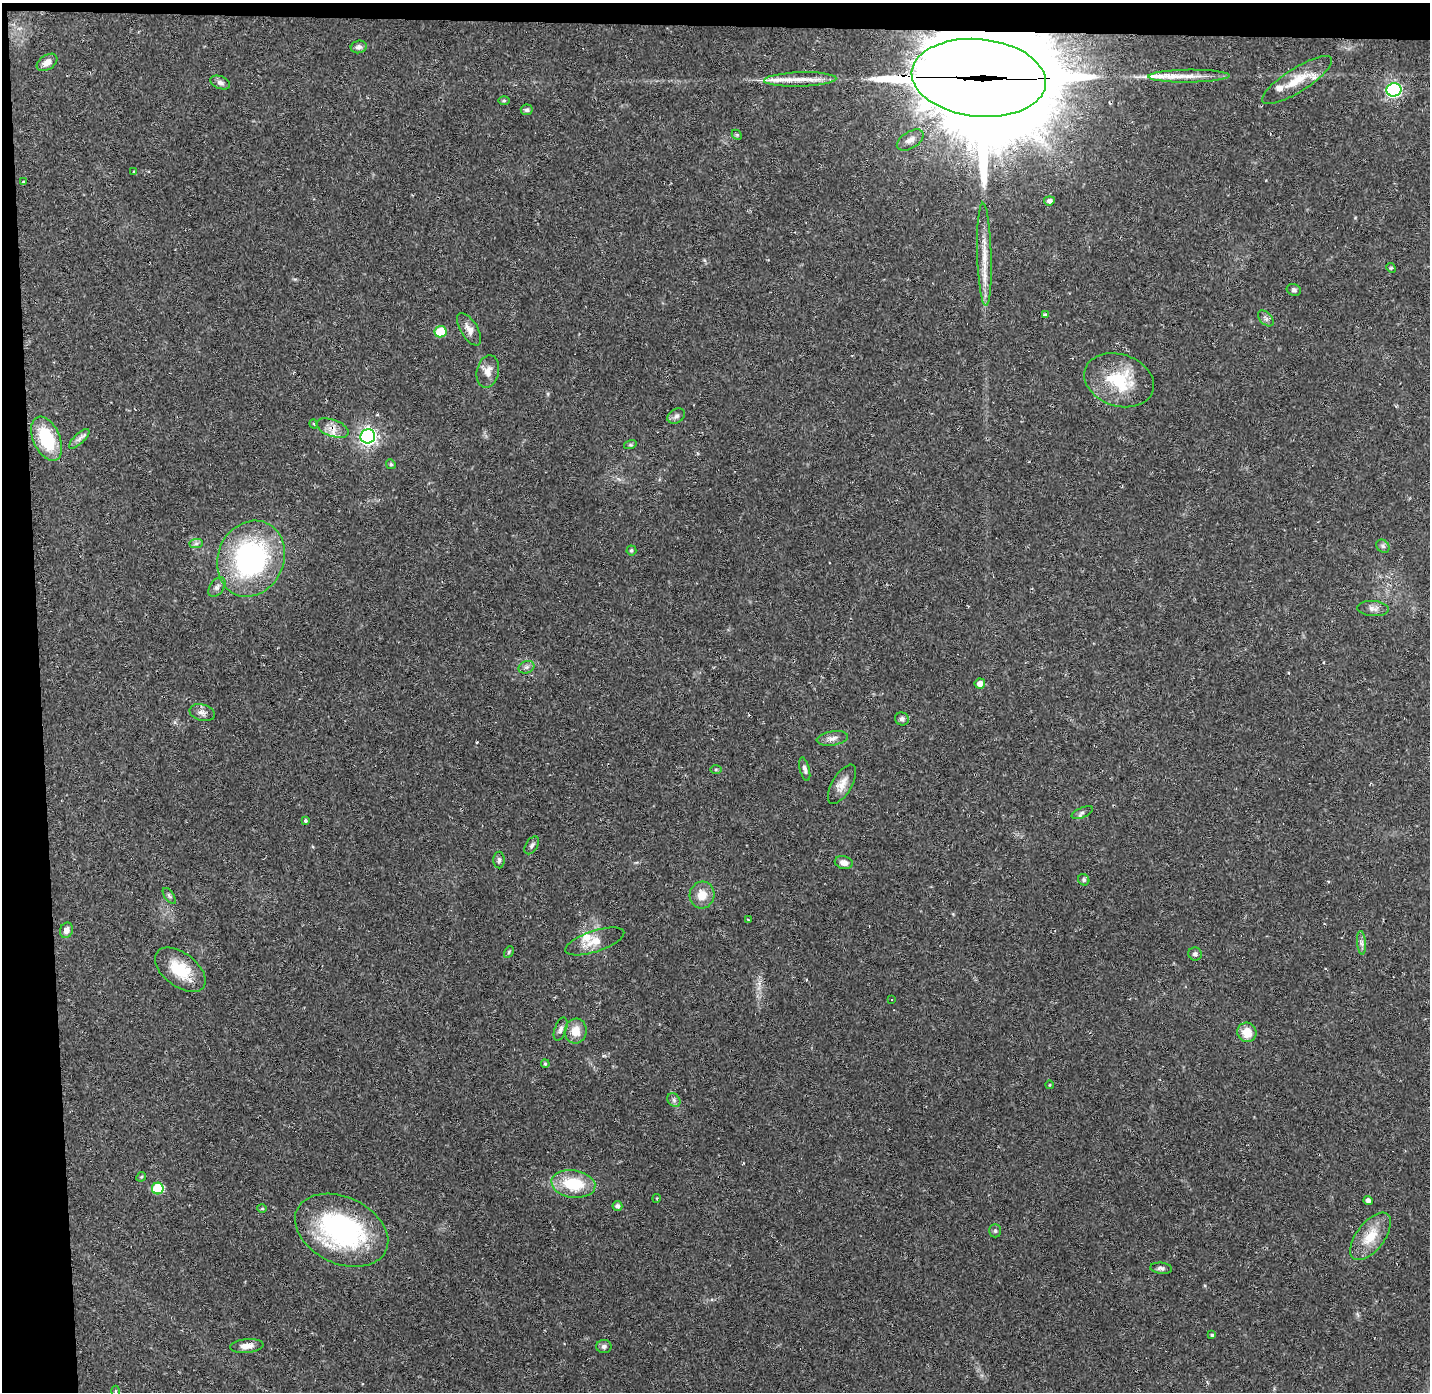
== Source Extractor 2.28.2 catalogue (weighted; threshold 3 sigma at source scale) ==
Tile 1 of 3 x 3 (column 1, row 1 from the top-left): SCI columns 1-1428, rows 2822-4211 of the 4285 x 4255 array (HDU 1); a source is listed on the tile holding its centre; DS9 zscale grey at full resolution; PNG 1432 x 1394 px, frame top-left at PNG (2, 3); each listed source drawn as its Kron ellipse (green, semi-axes under 4 px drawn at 4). Shown black and unused: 4% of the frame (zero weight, under 2 of 3 exposures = <1% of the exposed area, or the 3 px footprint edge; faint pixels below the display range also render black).
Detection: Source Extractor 2.28.2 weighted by HDU 2 'WHT'; one run over the whole footprint, this tile lists its part. Background 0.0807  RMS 0.0053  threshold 0.0238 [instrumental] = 3 sigma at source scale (4.5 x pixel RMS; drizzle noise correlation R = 1.50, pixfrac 1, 0.05/0.05 arcsec/px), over >= 5 px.
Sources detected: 91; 3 cosmic-ray / hot-pixel residue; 2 long thin detections or spike segments (spike, bleed or trail) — neither listed nor drawn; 3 inside a brighter listed object's ellipse — not listed separately; the other 83 listed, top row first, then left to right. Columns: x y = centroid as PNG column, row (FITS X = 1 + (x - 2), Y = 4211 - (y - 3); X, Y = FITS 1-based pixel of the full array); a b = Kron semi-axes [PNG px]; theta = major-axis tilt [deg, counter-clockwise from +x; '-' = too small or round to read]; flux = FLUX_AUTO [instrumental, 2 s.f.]
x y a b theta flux
359 47 8 6 14 1.8
47 62 11 7 33 3.5
1189 76 41 6 1 8.8
979 78 67 39 -6 15000
800 79 36 7 2 9
1297 80 40 12 32 13
220 83 10 6 -22 1.8
1394 90 7 6 - 130
504 101 6 4 0 0.65
527 110 6 5 - 1.3
737 135 6 4 -45 0.69
910 140 15 8 31 4.5
134 172 3 3 - 0.66
24 182 3 3 - 0.93
1049 201 5 4 - 1.7
984 254 52 7 -88 10
1391 268 5 4 - 0.54
1294 290 7 5 -19 1.2
1045 315 4 4 - 0.87
1266 318 9 5 -45 1.6
469 329 18 8 -59 4
441 332 6 5 - 18
488 371 16 11 77 4.7
1119 380 36 26 -19 28
676 416 9 6 32 1.7
314 424 5 3 - 0.5
332 428 17 8 -20 4.7
368 436 7 7 - 210
47 439 23 13 -66 30
79 439 13 5 44 2.2
630 445 6 4 17 0.81
391 464 5 4 - 0.69
196 544 7 4 1 1.2
1383 546 7 6 - 1.3
631 550 5 5 - 0.86
251 559 39 33 66 100
217 587 11 7 55 2.1
1373 608 16 7 -4 2.8
526 667 8 6 20 1.6
980 683 5 5 - 3.3
202 713 13 8 -16 2.7
902 719 7 6 - 1.6
832 738 16 7 9 2.9
805 769 12 5 -76 1.7
716 770 6 4 1 0.62
842 784 22 10 59 5.3
1082 813 11 5 25 1.3
305 821 3 3 - 1.8
532 845 10 6 57 1.4
499 860 8 5 -90 1.3
844 863 9 6 -15 3
1084 880 6 5 - 1.1
702 895 13 12 - 7.2
169 896 9 4 -54 1
748 920 3 2 - 0.48
66 930 8 6 70 2.8
595 941 31 10 18 8.2
1362 943 12 4 -85 1.8
509 952 6 4 61 0.72
1195 954 7 6 - 1.3
180 970 29 16 -37 17
891 1000 3 3 - 1.6
561 1029 12 6 69 2
576 1031 12 11 - 7.1
1247 1032 10 9 - 8.1
545 1064 4 3 - 0.63
1049 1085 4 3 - 0.38
674 1100 7 6 - 1.3
141 1177 5 4 - 0.67
573 1184 22 13 -8 22
158 1189 6 6 - 33
657 1198 4 3 - 0.52
1368 1200 4 4 - 1.9
617 1206 5 5 - 1.5
262 1208 5 4 - 0.58
342 1230 49 33 -25 93
995 1231 7 5 -90 0.95
1371 1236 28 14 52 13
1161 1268 11 5 -5 1.5
1212 1335 4 4 - 0.74
247 1346 17 7 5 4.1
604 1347 8 6 0 1.5
115 1391 5 3 - 0.49
Overlapping masked pixels (flux is a lower limit): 2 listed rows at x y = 979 78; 332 428